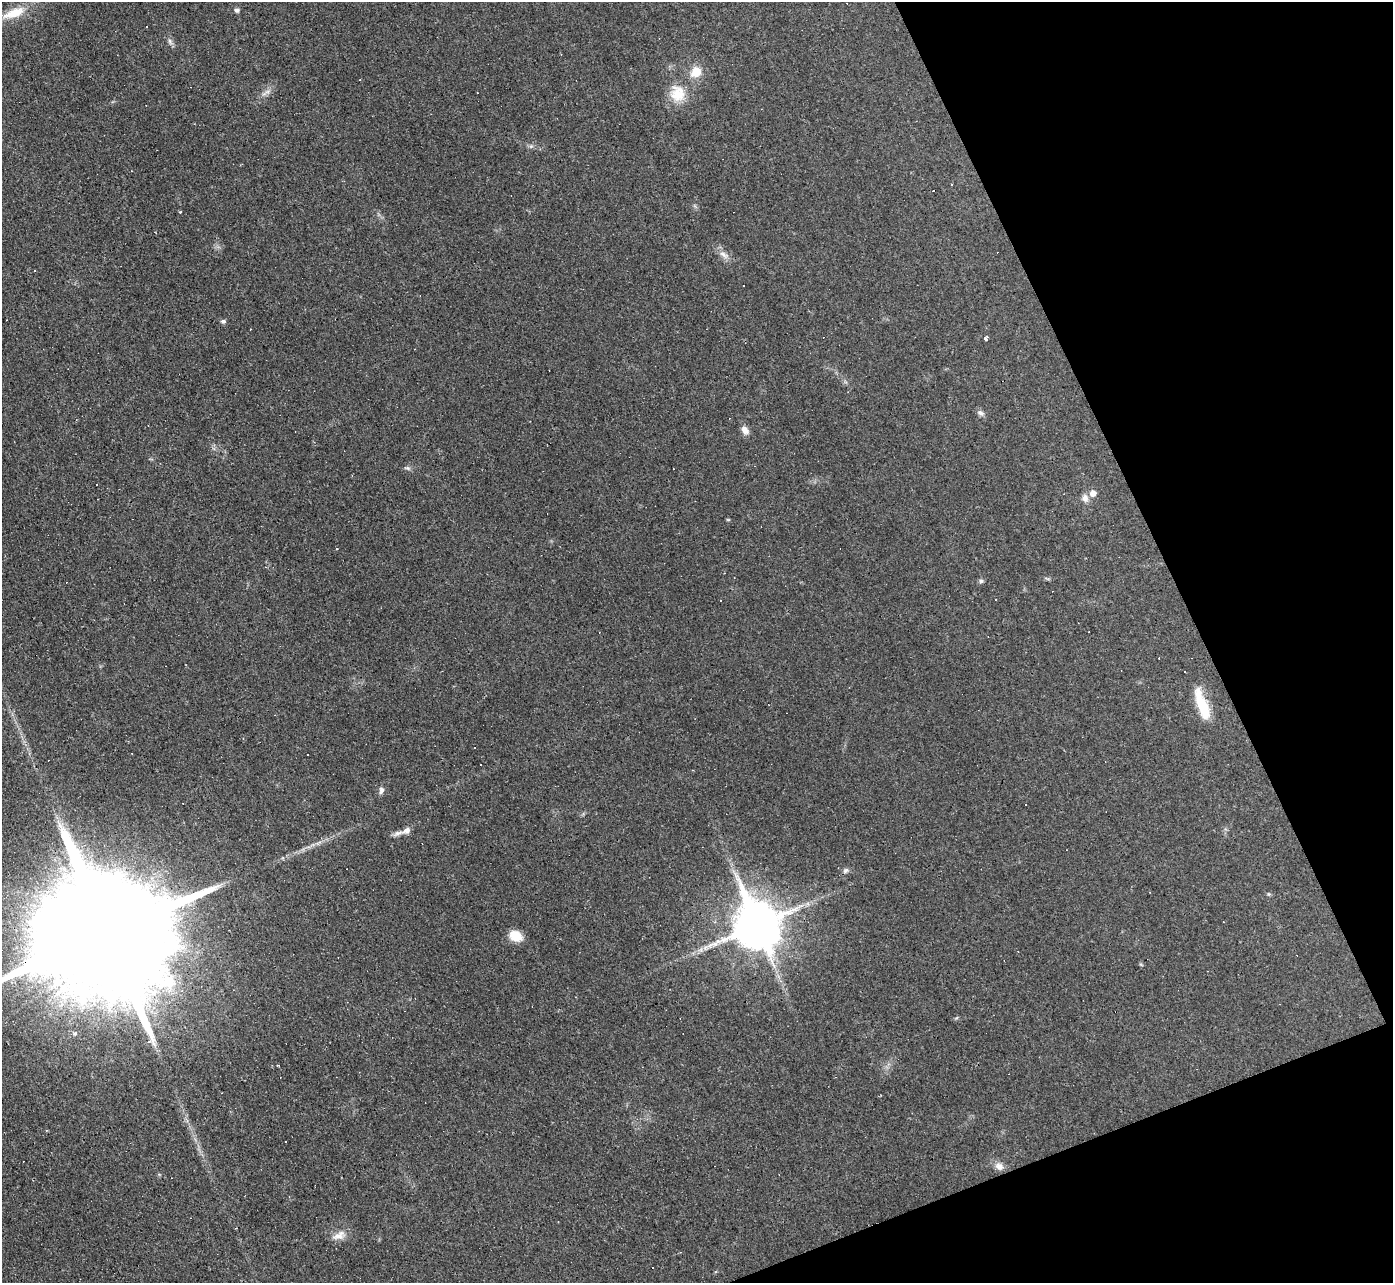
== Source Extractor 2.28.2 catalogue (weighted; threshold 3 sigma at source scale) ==
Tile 12 of 4 x 4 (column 4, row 3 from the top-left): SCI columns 4175-5565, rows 1431-2711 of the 5565 x 5552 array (HDU 1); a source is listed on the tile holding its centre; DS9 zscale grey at full resolution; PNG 1395 x 1285 px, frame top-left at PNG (2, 2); no overlay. Shown black and unused: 19% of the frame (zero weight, under 3 of 4 exposures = <1% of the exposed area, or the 3 px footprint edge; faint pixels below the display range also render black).
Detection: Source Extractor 2.28.2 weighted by HDU 2 'WHT'; one run over the whole footprint, this tile lists its part. Background 0.0568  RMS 0.005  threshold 0.0223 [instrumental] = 3 sigma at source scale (4.5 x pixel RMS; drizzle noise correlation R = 1.50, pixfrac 1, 0.05/0.05 arcsec/px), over >= 5 px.
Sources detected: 59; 24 cosmic-ray / hot-pixel residue — not listed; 1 inside a brighter listed object's ellipse — not listed separately; the other 34 listed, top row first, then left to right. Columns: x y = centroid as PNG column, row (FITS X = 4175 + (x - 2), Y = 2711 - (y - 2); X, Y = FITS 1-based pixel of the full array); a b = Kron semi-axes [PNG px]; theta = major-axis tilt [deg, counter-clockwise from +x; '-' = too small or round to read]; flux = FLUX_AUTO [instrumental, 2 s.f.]
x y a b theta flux
237 10 6 5 - 1.2
14 13 31 11 22 12
146 27 3 3 - 3.5
170 41 9 6 -64 1.5
696 72 13 11 45 7.9
266 92 18 5 31 2.5
677 93 23 19 -73 12
531 146 7 4 18 0.93
933 191 3 3 - 7.6
723 255 13 7 -40 3
223 321 6 5 - 1.2
986 338 5 3 - 2.2
980 413 10 7 -29 1.7
745 430 12 8 -55 2.9
408 468 8 5 -23 1
1093 493 7 6 - 3.4
1085 498 10 8 -81 2.6
728 520 6 3 -19 0.46
981 581 6 6 - 1
1202 704 40 11 -71 16
480 765 2 2 - 0.42
692 770 3 2 - 0.33
381 790 9 6 80 1.7
1026 804 3 3 - 1.1
398 833 16 6 19 2.5
845 870 8 6 44 1.3
1269 894 5 5 - 0.64
756 925 15 13 -67 2300
107 933 55 28 20 38000
516 936 15 11 -27 7.9
705 948 7 4 72 1.1
999 1166 11 10 - 3.2
339 1236 20 10 23 4.4
653 1267 3 3 - 0.67
Overlapping masked pixels (flux is a lower limit): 1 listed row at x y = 107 933
Isophote crosses this tile's border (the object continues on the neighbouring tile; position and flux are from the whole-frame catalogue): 1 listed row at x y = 107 933